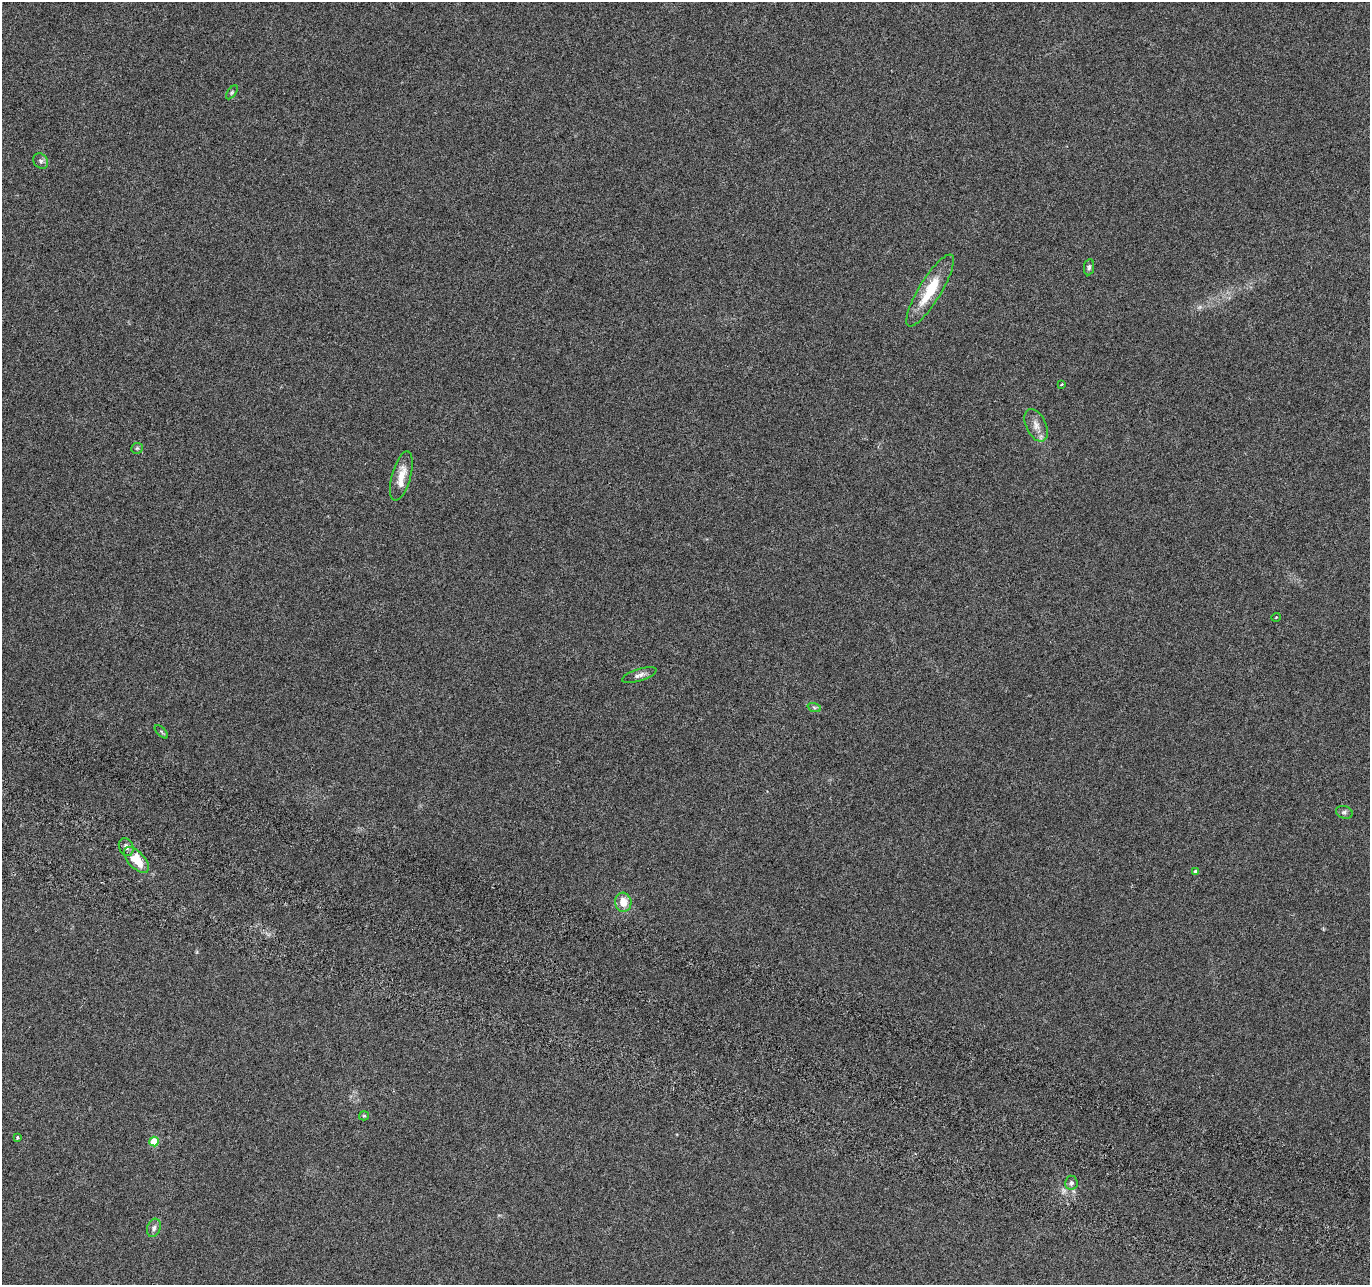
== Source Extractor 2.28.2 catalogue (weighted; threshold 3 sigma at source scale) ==
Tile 6 of 4 x 4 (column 2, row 2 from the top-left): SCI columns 1391-2758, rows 2834-4116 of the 5526 x 5730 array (HDU 1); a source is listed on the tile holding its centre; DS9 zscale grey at full resolution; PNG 1372 x 1287 px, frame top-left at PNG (2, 2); each listed source drawn as its Kron ellipse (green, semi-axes under 4 px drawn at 4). Shown black and unused: <1% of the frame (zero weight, under 3 of 6 exposures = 3% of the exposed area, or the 3 px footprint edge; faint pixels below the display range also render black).
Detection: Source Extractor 2.28.2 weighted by HDU 2 'WHT'; one run over the whole footprint, this tile lists its part. Background 0.02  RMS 0.0034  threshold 0.0141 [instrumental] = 3 sigma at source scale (4.09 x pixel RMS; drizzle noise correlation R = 1.36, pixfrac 0.8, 0.0396/0.0396 arcsec/px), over >= 5 px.
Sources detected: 22; all 22 listed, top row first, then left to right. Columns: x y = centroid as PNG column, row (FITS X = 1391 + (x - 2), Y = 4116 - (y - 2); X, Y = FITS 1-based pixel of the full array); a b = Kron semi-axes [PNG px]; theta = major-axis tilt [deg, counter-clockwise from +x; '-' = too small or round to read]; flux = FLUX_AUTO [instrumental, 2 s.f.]
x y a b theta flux
232 92 8 4 55 0.5
41 161 8 6 -49 0.95
1089 267 8 5 82 0.78
930 290 41 11 59 12
1062 384 4 3 - 0.32
1036 425 17 10 -65 2.9
137 448 6 5 - 0.52
401 476 25 9 74 4.6
1276 617 5 3 - 0.23
639 675 18 6 17 1.6
814 707 7 4 -20 0.57
161 732 8 3 -46 0.41
1344 812 8 6 -19 0.81
126 847 9 7 -63 1.3
136 860 16 8 -46 7.9
1196 871 4 4 - 0.92
623 902 9 8 - 4.1
364 1116 5 4 - 0.4
17 1138 3 3 - 0.49
154 1142 5 4 - 8
1071 1183 7 6 - 0.93
154 1228 9 6 71 1.2